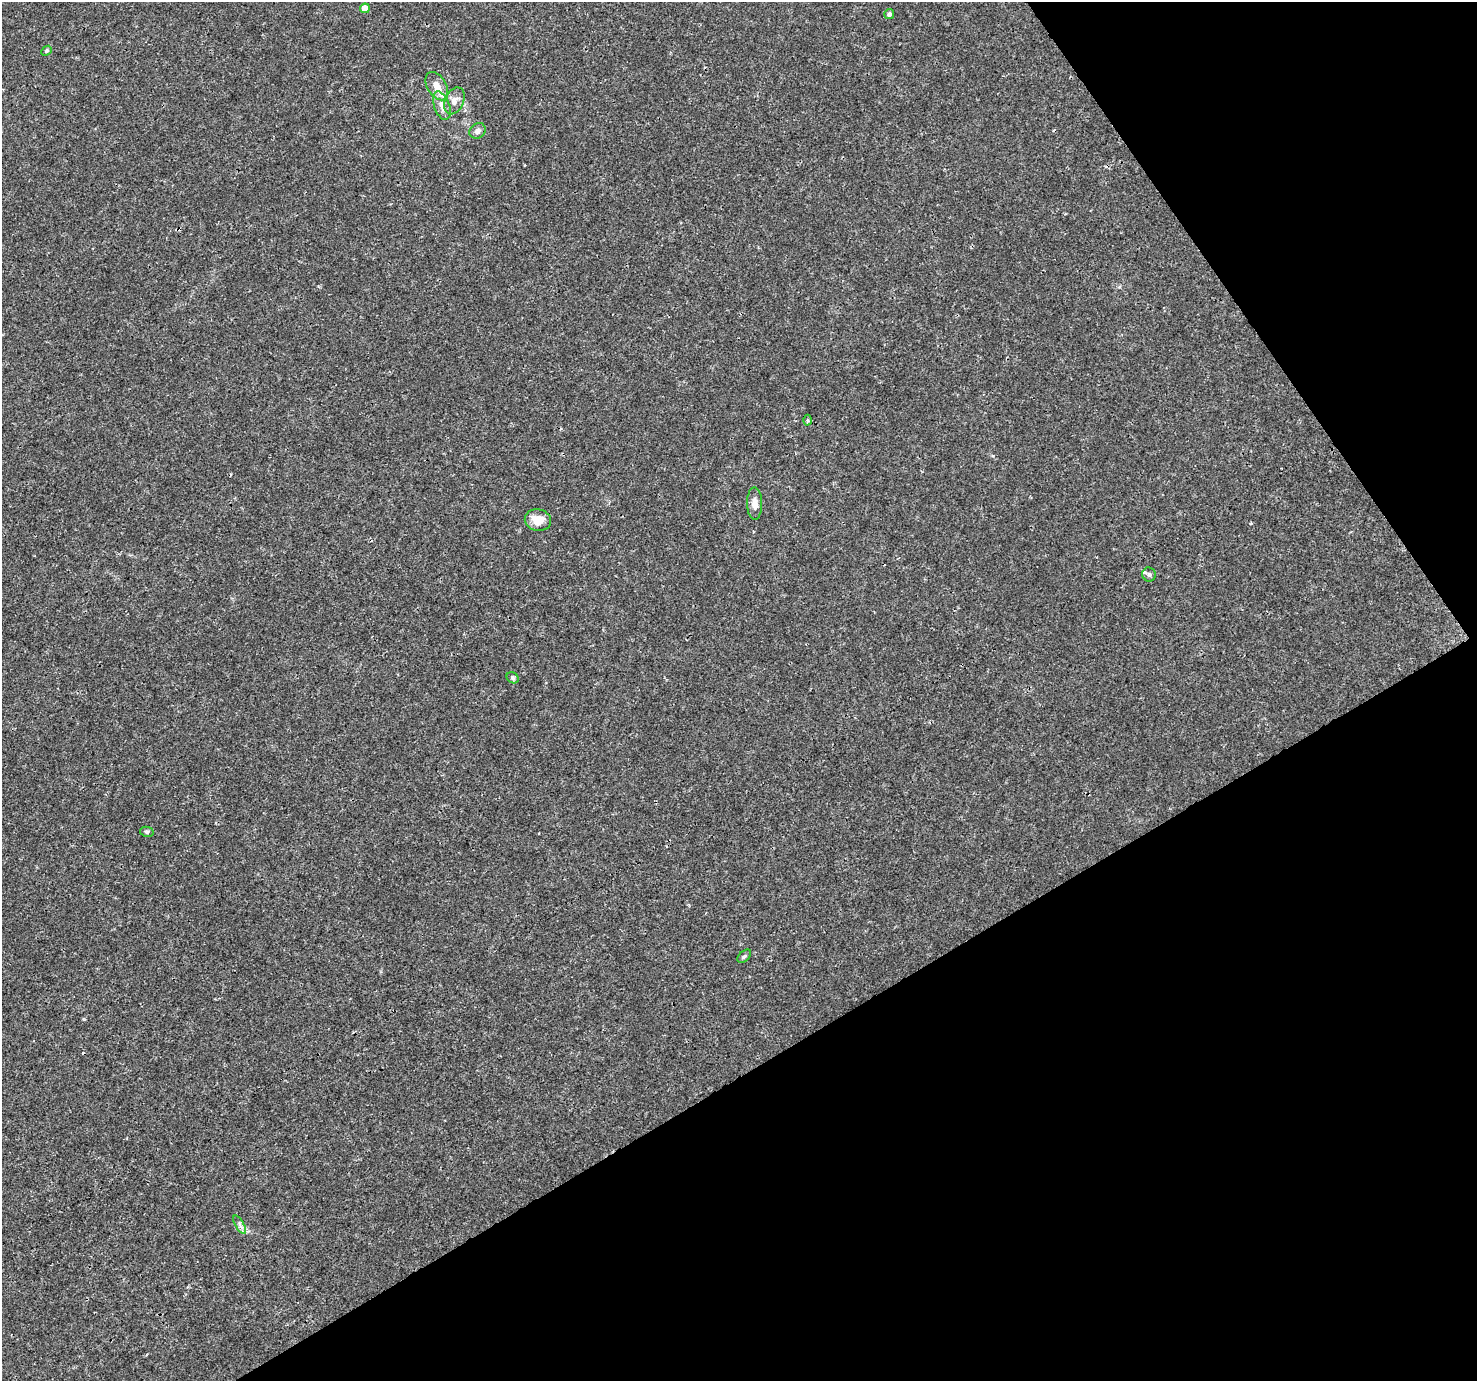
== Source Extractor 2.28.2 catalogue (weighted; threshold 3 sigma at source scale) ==
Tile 12 of 4 x 4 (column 4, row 3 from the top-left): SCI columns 4430-5904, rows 1562-2940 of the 5904 x 5819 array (HDU 1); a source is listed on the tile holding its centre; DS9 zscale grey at full resolution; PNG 1479 x 1383 px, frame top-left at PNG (2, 2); each listed source drawn as its Kron ellipse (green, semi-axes under 4 px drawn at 4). Shown black and unused: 30% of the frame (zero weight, under 3 of 4 exposures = <1% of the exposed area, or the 3 px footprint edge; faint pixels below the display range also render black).
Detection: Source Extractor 2.28.2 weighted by HDU 2 'WHT'; one run over the whole footprint, this tile lists its part. Background 0.00368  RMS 0.0011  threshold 0.00501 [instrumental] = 3 sigma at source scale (4.5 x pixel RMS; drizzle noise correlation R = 1.50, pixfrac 1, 0.0396/0.0396 arcsec/px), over >= 5 px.
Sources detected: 16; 1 cosmic-ray / hot-pixel residue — neither listed nor drawn; the other 15 listed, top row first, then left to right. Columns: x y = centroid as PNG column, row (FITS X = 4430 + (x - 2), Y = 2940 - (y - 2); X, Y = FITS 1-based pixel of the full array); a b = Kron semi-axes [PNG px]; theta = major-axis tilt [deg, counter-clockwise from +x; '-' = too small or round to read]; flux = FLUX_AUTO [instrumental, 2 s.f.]
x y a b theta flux
365 8 5 4 - 1.2
889 14 5 5 - 0.3
47 51 6 4 41 0.16
437 86 15 9 -59 1.3
454 101 14 9 65 0.87
442 106 15 8 -70 0.94
478 131 9 7 34 0.42
808 420 5 3 - 0.15
755 504 16 7 -89 0.75
538 520 13 11 -11 1.7
1149 574 7 6 - 0.31
513 678 6 5 - 0.2
147 832 7 5 -13 0.22
744 956 8 5 44 0.22
240 1225 10 4 -60 0.36